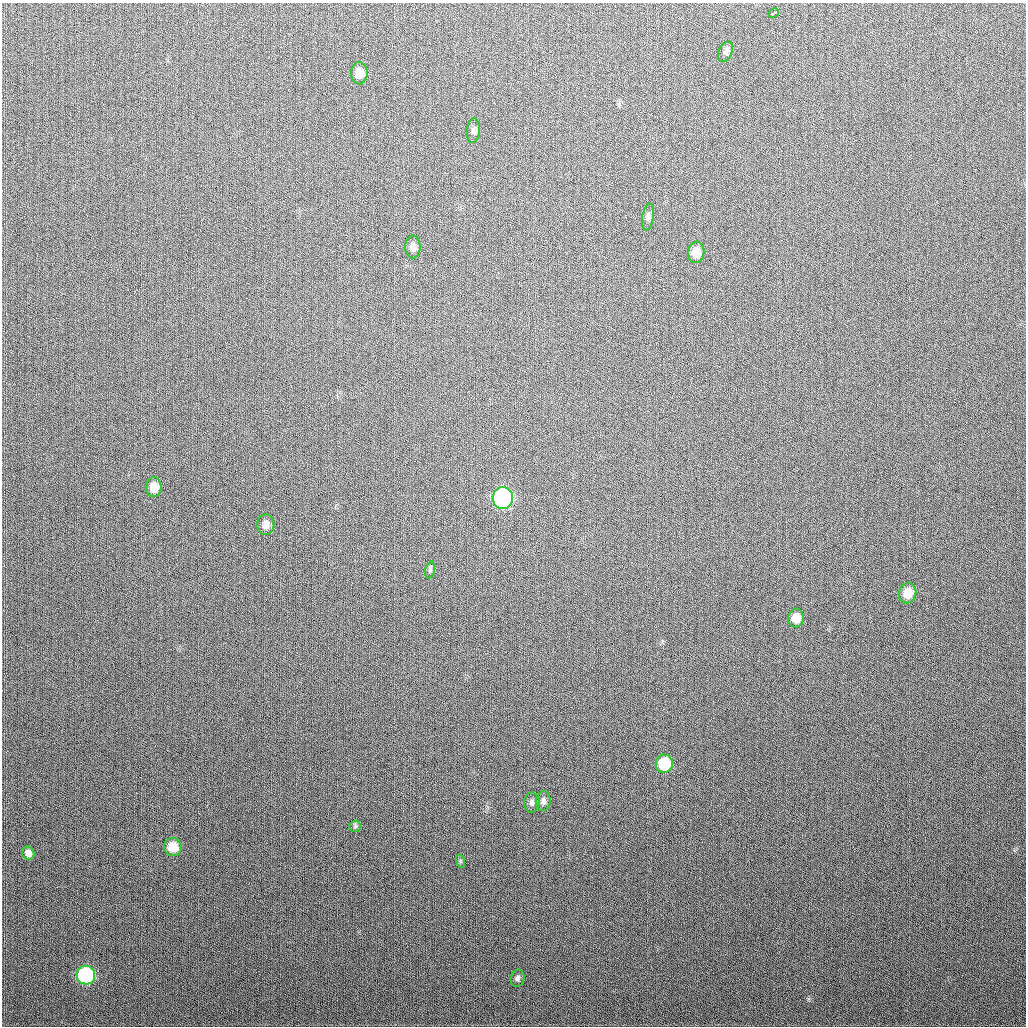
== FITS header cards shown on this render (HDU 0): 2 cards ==
NAXIS1  =                 1024
NAXIS2  =                 1024

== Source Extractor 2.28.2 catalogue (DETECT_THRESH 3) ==
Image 1024 x 1024 px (HDU 0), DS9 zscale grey, 1 PNG px = 1 image px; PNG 1028 x 1028 px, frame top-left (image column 1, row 1024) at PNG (2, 3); each listed source drawn as its Kron ellipse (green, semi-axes under 4 px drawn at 4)
Background 287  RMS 11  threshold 33.8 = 3 sigma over >= 5 px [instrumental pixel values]
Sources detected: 22; all 22 listed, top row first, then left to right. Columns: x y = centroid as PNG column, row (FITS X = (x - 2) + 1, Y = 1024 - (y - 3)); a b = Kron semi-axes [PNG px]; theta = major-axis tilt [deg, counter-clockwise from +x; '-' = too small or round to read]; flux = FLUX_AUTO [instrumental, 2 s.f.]
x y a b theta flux
774 13 5 3 - 5200
726 52 11 6 63 2300
359 73 11 8 -90 6600
473 131 12 6 84 2500
648 217 13 5 82 2700
413 247 11 7 -89 4100
696 252 11 8 83 9100
154 487 10 8 89 8700
503 498 11 10 - 200000
266 525 10 8 90 5100
430 570 8 5 76 1700
908 593 10 8 73 12000
796 618 9 8 - 9500
664 764 9 8 - 33000
543 801 10 7 82 2900
532 802 10 7 86 3000
355 826 6 5 - 1300
173 847 9 8 - 15000
28 853 7 6 - 4000
460 861 7 4 -73 1100
86 975 9 9 - 110000
517 978 9 7 75 2300